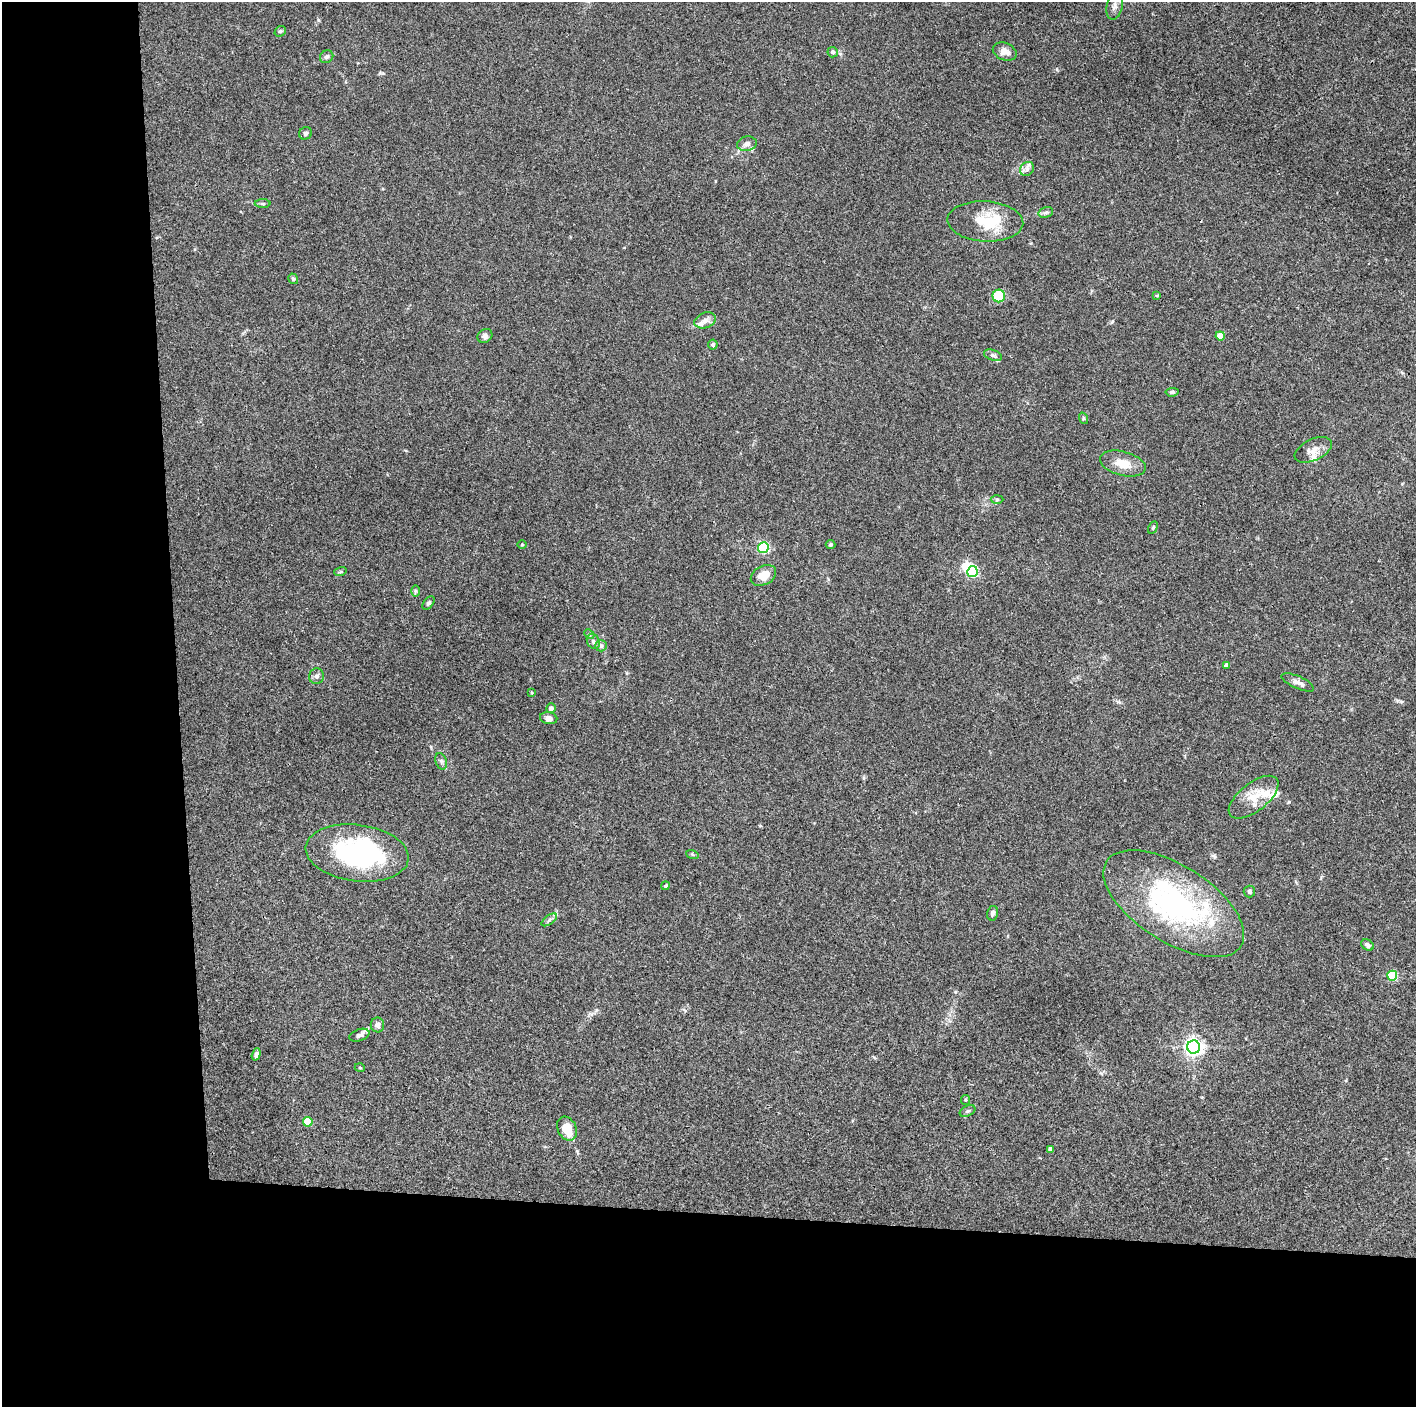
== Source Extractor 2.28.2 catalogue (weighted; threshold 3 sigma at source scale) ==
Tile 7 of 3 x 3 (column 1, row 3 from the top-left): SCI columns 1-1414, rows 2-1406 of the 4243 x 4221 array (HDU 1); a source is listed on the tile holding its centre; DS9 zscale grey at full resolution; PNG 1418 x 1409 px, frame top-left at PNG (2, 2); each listed source drawn as its Kron ellipse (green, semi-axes under 4 px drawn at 4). Shown black and unused: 24% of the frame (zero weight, under 3 of 4 exposures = <1% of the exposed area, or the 3 px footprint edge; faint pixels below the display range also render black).
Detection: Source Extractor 2.28.2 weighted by HDU 2 'WHT'; one run over the whole footprint, this tile lists its part. Background 0.0337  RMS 0.0045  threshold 0.0201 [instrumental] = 3 sigma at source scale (4.5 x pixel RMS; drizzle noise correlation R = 1.50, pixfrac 1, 0.05/0.05 arcsec/px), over >= 5 px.
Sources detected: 74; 2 inside a brighter object's white glare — neither listed nor drawn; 9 inside a brighter listed object's ellipse — not listed separately; the other 63 listed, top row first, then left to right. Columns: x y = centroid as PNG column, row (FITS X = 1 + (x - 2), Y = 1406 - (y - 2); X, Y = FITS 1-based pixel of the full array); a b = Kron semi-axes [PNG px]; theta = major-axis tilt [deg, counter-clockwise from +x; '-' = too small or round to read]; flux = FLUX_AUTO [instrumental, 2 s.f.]
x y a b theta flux
1115 6 14 8 78 2.6
280 31 6 5 - 0.66
1005 51 12 8 -23 3.2
833 52 5 5 - 1.6
327 57 7 6 - 1.1
305 133 6 6 - 1.1
747 144 10 7 10 1.8
1027 169 7 6 - 1.5
263 204 8 4 0 0.7
1046 212 7 5 17 0.99
985 221 38 20 -3 16
293 279 5 4 - 0.76
1157 295 4 3 - 0.36
999 296 6 6 - 16
705 320 11 7 21 2.4
485 336 8 6 36 1.6
1220 336 4 4 - 7.8
713 345 5 5 - 0.87
993 355 9 5 -20 1.2
1172 392 6 4 6 0.85
1083 418 6 4 -72 0.57
1313 450 20 10 25 3.9
1123 463 23 12 -15 6.9
997 500 6 4 2 0.57
1153 527 6 3 62 0.5
522 544 5 3 - 0.43
831 545 5 4 - 0.66
763 548 5 5 - 48
340 572 6 4 18 0.55
972 572 5 5 - 42
763 575 13 9 28 5.6
416 591 6 4 -90 0.62
428 603 8 4 51 0.78
589 634 5 4 - 0.6
593 641 8 6 -62 1.2
601 646 6 5 - 0.91
1226 665 4 4 - 2.4
316 676 8 7 - 1.5
1298 682 17 6 -24 2.2
531 693 3 3 - 0.49
551 708 5 5 - 1.6
549 718 9 6 -11 1.8
441 761 8 5 -71 1.2
1254 797 29 14 38 9.6
357 853 52 28 -7 66
692 854 6 4 -19 0.54
666 886 4 4 - 0.65
1249 891 6 6 - 0.83
1174 904 79 38 -32 82
992 913 7 5 77 1.3
549 920 9 4 36 1.1
1367 945 7 5 -34 1.2
1392 976 5 5 - 25
377 1025 7 6 - 1.8
359 1035 10 5 19 1.4
1194 1047 6 6 - 190
256 1054 6 4 72 1.4
360 1068 5 3 - 0.36
965 1100 5 4 - 0.51
968 1111 8 5 25 0.91
308 1122 5 5 - 12
567 1129 12 9 -64 8.4
1050 1149 4 4 - 1.7
Isophote crosses this tile's border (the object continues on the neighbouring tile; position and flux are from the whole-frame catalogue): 1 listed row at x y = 1115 6